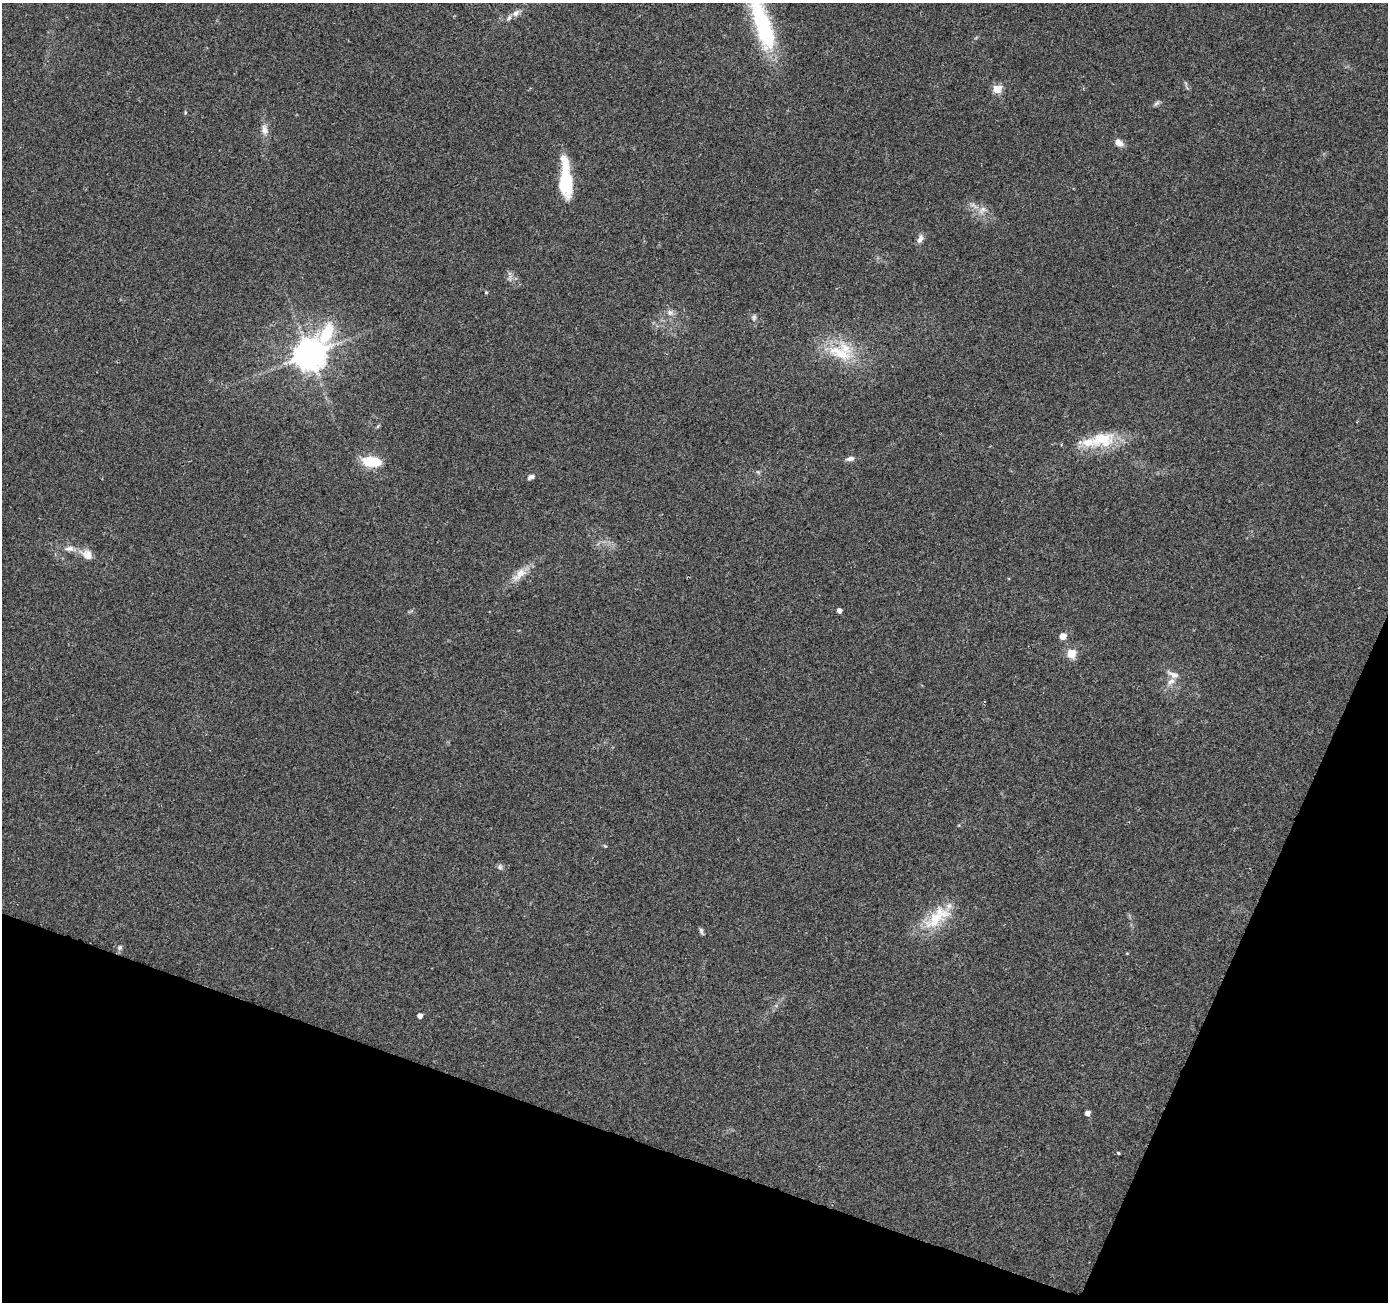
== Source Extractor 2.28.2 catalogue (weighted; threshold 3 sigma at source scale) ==
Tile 15 of 4 x 4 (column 3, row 4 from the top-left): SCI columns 2777-4162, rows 275-1574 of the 5547 x 5680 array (HDU 1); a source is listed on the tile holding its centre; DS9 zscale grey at full resolution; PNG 1390 x 1304 px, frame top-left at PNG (2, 3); no overlay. Shown black and unused: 18% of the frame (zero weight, under 2 of 3 exposures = <1% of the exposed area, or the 3 px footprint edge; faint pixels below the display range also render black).
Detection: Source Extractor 2.28.2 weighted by HDU 2 'WHT'; one run over the whole footprint, this tile lists its part. Background 0.0544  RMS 0.0058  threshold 0.0262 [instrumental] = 3 sigma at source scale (4.5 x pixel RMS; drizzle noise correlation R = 1.50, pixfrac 1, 0.0396/0.0396 arcsec/px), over >= 5 px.
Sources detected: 40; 5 inside a brighter listed object's ellipse — not listed separately; the other 35 listed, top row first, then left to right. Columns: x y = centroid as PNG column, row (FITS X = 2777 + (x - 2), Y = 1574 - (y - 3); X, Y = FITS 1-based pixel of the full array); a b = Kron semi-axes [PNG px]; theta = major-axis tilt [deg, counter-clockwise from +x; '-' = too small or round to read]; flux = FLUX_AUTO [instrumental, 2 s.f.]
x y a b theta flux
516 13 11 7 42 2.7
762 24 67 18 -73 59
997 89 5 5 - 22
1156 103 9 5 44 1.4
185 112 6 3 -73 0.57
264 130 13 9 -80 4.2
1119 143 10 7 -30 3.9
566 181 36 13 -85 26
982 210 12 8 27 3.6
920 238 12 7 66 2.7
486 292 4 4 - 0.64
670 313 10 8 -19 2.7
754 317 9 5 80 1.3
840 353 41 15 -22 22
309 354 13 9 50 1100
378 426 6 4 71 0.72
1102 439 37 21 6 23
850 459 11 6 11 2.2
371 462 20 10 -6 17
531 477 9 5 24 1.9
69 549 14 7 2 3.8
87 555 15 12 -50 5.6
519 574 26 11 42 8
839 610 4 4 - 2.8
1063 636 5 5 - 6.6
1071 653 5 5 - 23
1173 675 15 7 -21 3.7
605 846 5 4 - 0.59
500 867 8 7 - 1.5
937 917 44 19 42 23
701 931 10 4 -73 1.4
120 947 8 7 - 1.6
420 1016 4 4 - 2.9
1087 1113 5 4 - 2.9
1118 1153 3 3 - 0.8
Isophote crosses this tile's border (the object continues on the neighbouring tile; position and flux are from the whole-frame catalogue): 1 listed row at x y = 762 24